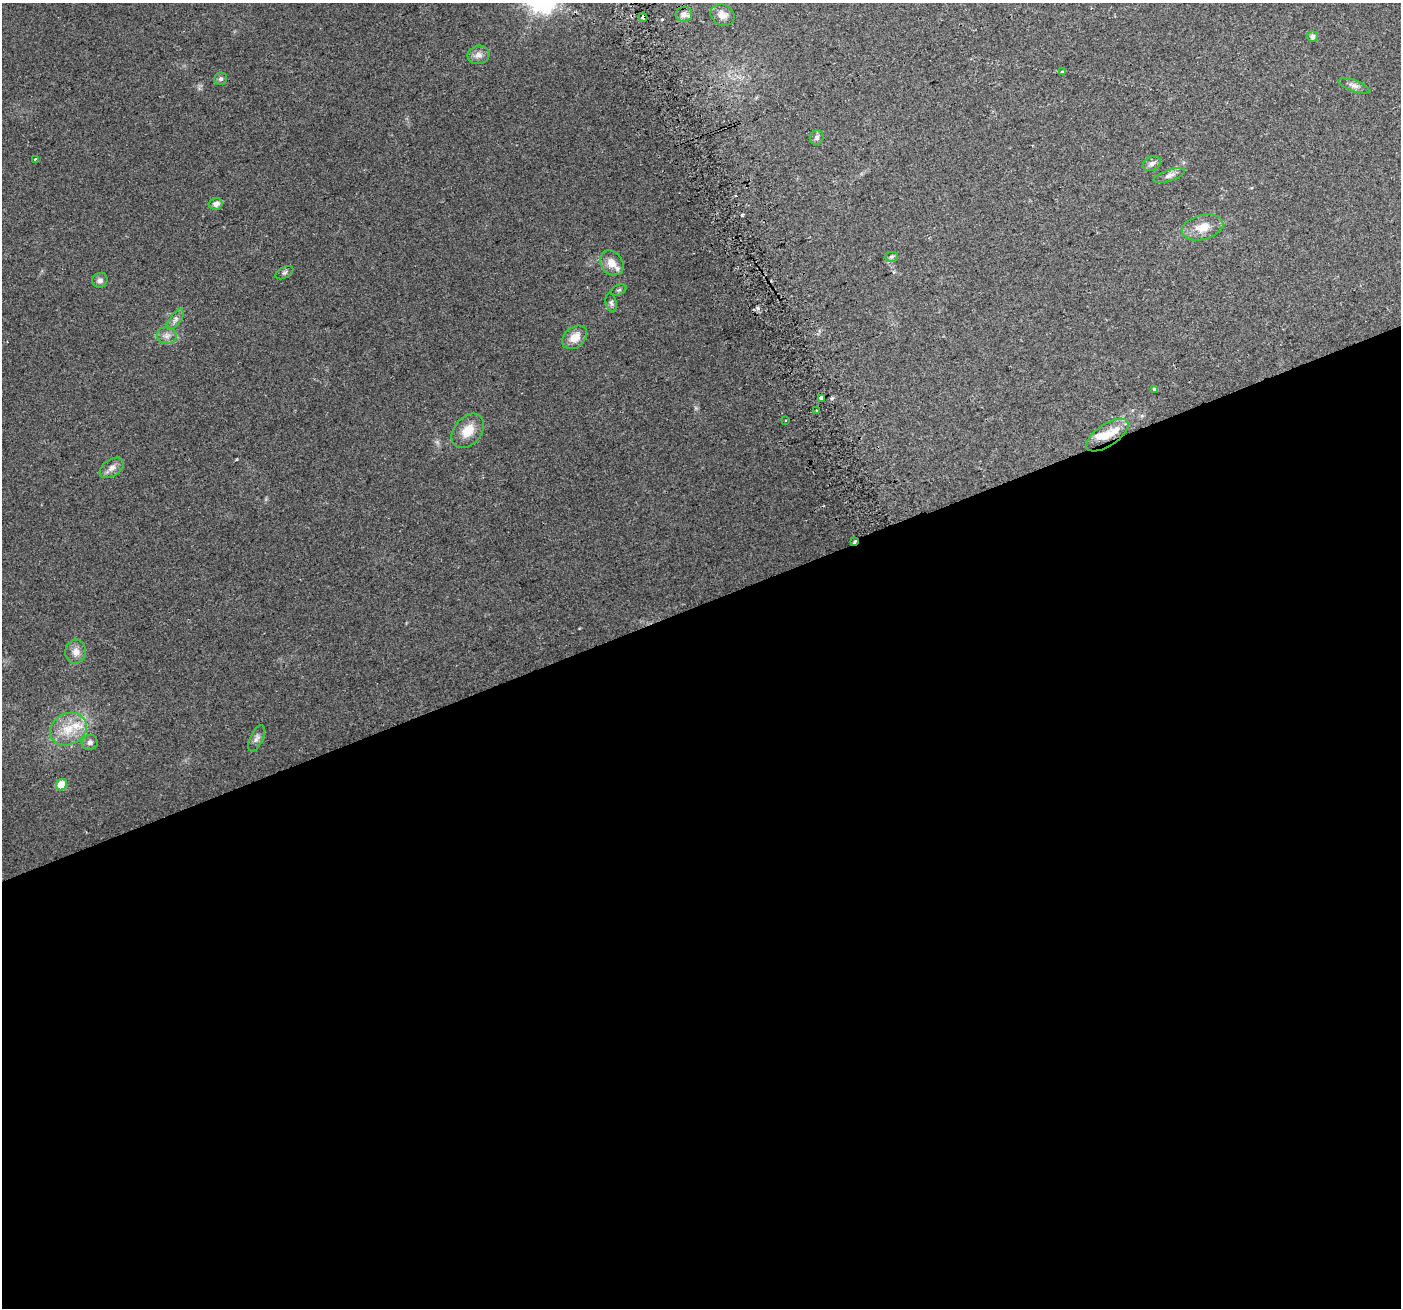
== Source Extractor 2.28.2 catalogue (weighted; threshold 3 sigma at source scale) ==
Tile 15 of 4 x 4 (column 3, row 4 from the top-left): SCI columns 2830-4228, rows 99-1404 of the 5661 x 5476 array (HDU 1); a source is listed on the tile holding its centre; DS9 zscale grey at full resolution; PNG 1403 x 1310 px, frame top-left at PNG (2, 3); each listed source drawn as its Kron ellipse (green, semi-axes under 4 px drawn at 4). Shown black and unused: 54% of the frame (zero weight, under 2 of 3 exposures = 2% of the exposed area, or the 3 px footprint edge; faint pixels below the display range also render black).
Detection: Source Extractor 2.28.2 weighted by HDU 2 'WHT'; one run over the whole footprint, this tile lists its part. Background 0.0747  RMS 0.0095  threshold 0.0427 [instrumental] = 3 sigma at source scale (4.5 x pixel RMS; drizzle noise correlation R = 1.50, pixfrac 1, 0.0396/0.0396 arcsec/px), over >= 5 px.
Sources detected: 44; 2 cosmic-ray / hot-pixel residue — neither listed nor drawn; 6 inside a brighter listed object's ellipse — not listed separately; the other 36 listed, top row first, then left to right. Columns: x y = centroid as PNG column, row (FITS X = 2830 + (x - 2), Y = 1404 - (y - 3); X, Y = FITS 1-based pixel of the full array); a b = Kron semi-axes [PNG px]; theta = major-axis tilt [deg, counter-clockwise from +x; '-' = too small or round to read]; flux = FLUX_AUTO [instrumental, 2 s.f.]
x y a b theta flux
684 14 8 7 - 3.7
723 15 12 10 -29 6.9
643 17 4 3 - 12
1313 37 5 5 - 3.5
479 55 11 9 11 5.3
1062 71 4 3 - 2.3
221 79 6 6 - 2
1354 86 16 5 -20 3.9
817 138 7 6 - 2.8
35 159 3 2 - 3.8
1152 163 9 7 32 3.4
1169 175 16 5 18 4.2
216 204 7 5 16 5.1
1202 227 21 12 14 14
891 257 7 5 -1 1.7
612 263 13 10 -51 9.7
284 273 9 5 29 2
100 280 8 7 - 3.5
619 290 8 5 24 1.5
611 303 9 5 -78 2.4
175 319 12 5 54 3.3
167 336 10 8 -8 4.9
575 337 14 10 39 11
1154 390 4 3 - 19
822 398 4 3 - 130
817 411 3 3 - 5.1
785 420 3 2 - 0.75
468 431 19 13 51 16
1107 435 24 11 34 15
112 468 13 8 34 5.5
854 541 4 3 - 4.1
76 652 12 10 80 6.8
68 729 19 15 29 20
257 738 14 6 65 3.8
90 742 8 7 - 3.2
62 785 6 5 - 17
Overlapping masked pixels (flux is a lower limit): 2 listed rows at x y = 643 17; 854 541